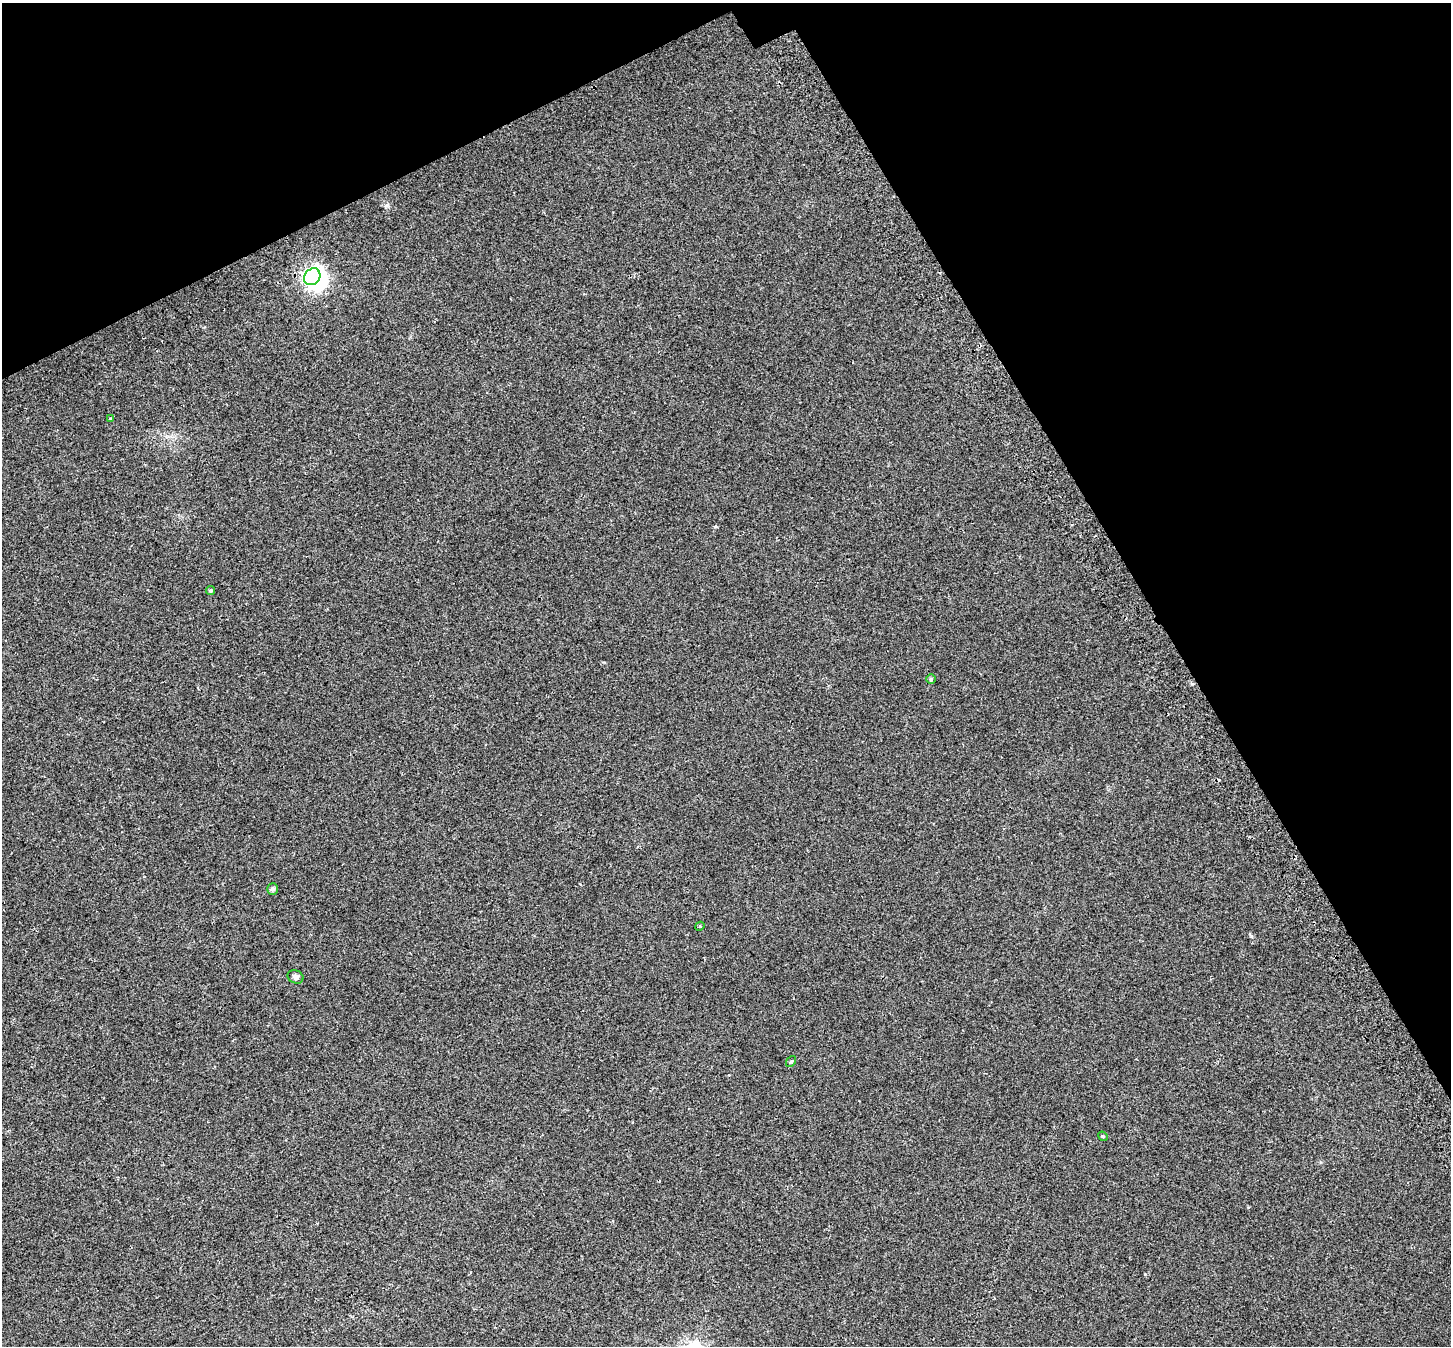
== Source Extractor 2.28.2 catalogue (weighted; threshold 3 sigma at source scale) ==
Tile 3 of 4 x 4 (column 3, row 1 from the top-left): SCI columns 2957-4405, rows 4217-5560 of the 5917 x 5803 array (HDU 1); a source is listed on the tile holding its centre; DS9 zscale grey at full resolution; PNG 1453 x 1348 px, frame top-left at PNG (2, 3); each listed source drawn as its Kron ellipse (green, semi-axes under 4 px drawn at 4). Shown black and unused: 26% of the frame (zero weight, under 2 of 3 exposures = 4% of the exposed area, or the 3 px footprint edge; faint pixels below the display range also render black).
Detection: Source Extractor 2.28.2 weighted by HDU 2 'WHT'; one run over the whole footprint, this tile lists its part. Background 0.0439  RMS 0.01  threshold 0.047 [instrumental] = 3 sigma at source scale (4.5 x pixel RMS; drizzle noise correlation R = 1.50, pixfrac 1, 0.0396/0.0396 arcsec/px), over >= 5 px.
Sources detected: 12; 1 inside a brighter object's white glare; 2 cosmic-ray / hot-pixel residue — neither listed nor drawn; the other 9 listed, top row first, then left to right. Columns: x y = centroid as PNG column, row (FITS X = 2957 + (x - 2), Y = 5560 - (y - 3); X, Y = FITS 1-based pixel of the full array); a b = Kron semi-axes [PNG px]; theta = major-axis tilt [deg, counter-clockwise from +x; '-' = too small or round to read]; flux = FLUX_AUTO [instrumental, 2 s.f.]
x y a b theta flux
312 277 9 7 48 300
111 419 3 3 - 7.7
211 591 5 4 - 1.7
931 679 4 4 - 1.3
273 889 6 5 - 2.8
700 926 5 4 - 0.91
296 977 8 6 -23 3.4
791 1062 6 4 50 1.7
1103 1136 5 4 - 1.3